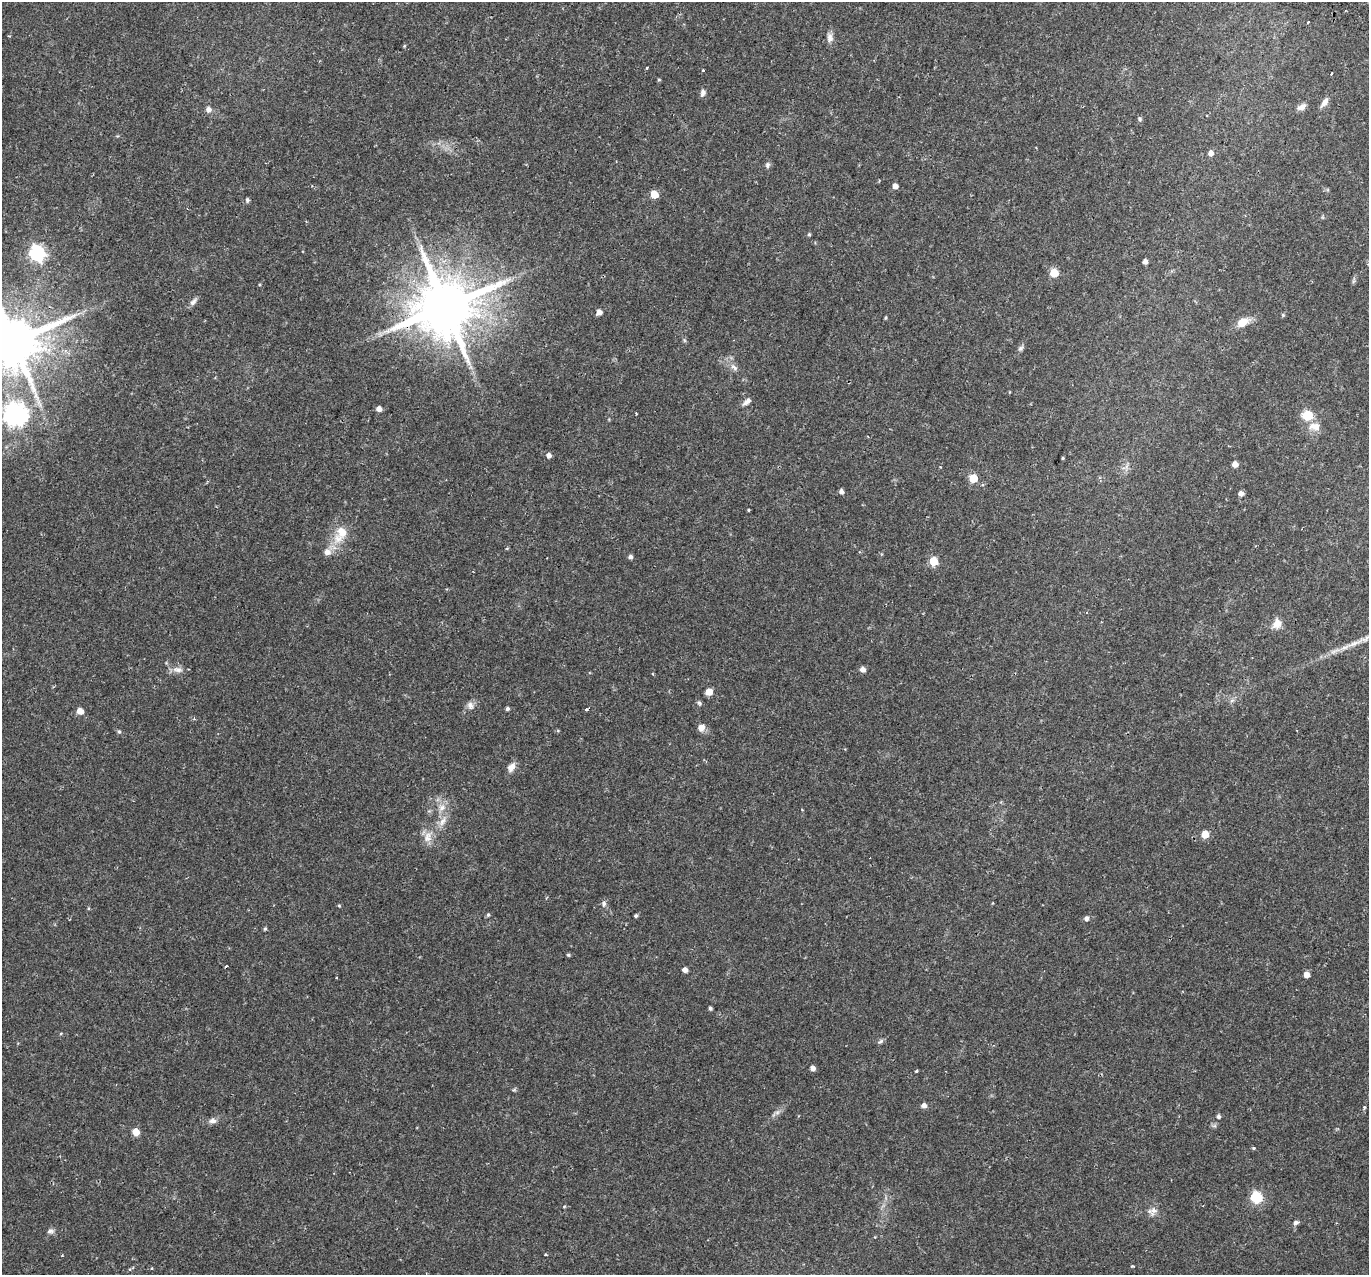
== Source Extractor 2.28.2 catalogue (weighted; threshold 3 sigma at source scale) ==
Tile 10 of 4 x 4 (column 2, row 3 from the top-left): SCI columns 1438-2804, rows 1570-2842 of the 5617 x 5745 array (HDU 1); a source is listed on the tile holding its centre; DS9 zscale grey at full resolution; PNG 1371 x 1277 px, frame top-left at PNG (2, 2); no overlay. Shown black and unused: <1% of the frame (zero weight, under 2 of 3 exposures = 5% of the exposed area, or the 3 px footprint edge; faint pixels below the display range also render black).
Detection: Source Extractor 2.28.2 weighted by HDU 2 'WHT'; one run over the whole footprint, this tile lists its part. Background 0.0342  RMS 0.0038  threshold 0.0171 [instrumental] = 3 sigma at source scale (4.5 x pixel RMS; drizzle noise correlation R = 1.50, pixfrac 1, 0.0396/0.0396 arcsec/px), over >= 5 px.
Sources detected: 98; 1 cosmic-ray / hot-pixel residue — not listed; the other 97 listed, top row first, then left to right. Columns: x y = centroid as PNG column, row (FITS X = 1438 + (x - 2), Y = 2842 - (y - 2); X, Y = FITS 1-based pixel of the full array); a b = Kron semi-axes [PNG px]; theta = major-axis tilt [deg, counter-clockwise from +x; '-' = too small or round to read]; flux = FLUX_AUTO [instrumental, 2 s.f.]
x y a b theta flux
1308 22 3 2 - 1.1
830 38 14 8 -89 2.1
404 46 5 3 - 0.34
647 68 3 3 - 0.38
703 70 3 3 - 0.84
1331 73 3 3 - 1.5
659 80 4 4 - 0.41
703 93 9 6 69 1.3
1324 102 13 6 56 2
1301 107 11 6 27 1.7
208 109 6 6 - 1.8
1140 119 7 5 -67 0.71
1211 153 6 5 - 1.9
767 165 8 6 89 0.96
895 186 5 5 - 2.1
654 194 5 5 - 8.3
247 200 5 4 - 0.79
809 234 5 4 - 0.52
37 253 7 6 - 100
1145 261 4 4 - 1.7
1054 273 5 5 - 10
1354 281 10 3 69 0.66
260 285 4 3 - 0.39
193 302 13 6 46 1.5
445 306 17 15 40 2900
599 312 5 5 - 2.2
1283 315 5 4 - 0.43
886 318 6 3 81 0.4
1242 322 15 9 26 4.9
684 340 6 4 -71 0.52
13 341 15 14 - 2500
1020 348 9 6 41 0.92
734 367 13 6 -41 1.7
747 402 12 6 39 1.6
379 409 5 5 - 2.2
16 414 8 8 - 300
1307 415 6 6 - 21
1315 426 16 10 -5 3.8
549 455 5 5 - 1.6
1063 458 4 3 - 0.35
1235 464 5 5 - 2.6
1127 466 7 4 71 0.96
973 478 5 5 - 10
841 491 5 4 - 1.3
1241 493 5 5 - 1.7
749 510 3 3 - 0.41
342 532 18 15 -75 6.5
507 548 5 3 - 0.31
327 552 8 7 - 2.5
630 557 5 4 - 1.1
934 561 5 5 - 11
1277 623 12 9 61 3.7
1354 643 35 6 24 5.9
863 669 5 5 - 2.1
177 670 15 8 -8 2.5
709 692 5 5 - 4.8
1232 700 7 4 20 0.75
699 703 6 5 - 0.69
470 706 11 8 -75 1.8
507 709 4 4 - 0.77
587 709 3 3 - 1.3
80 711 5 5 - 3.6
701 727 9 8 - 2.4
119 731 6 5 - 0.64
511 767 12 8 53 2.4
442 807 11 8 63 2.5
442 821 15 8 58 2.9
1205 834 5 5 - 6.5
428 837 17 11 76 3.8
604 904 9 6 87 1.2
339 906 4 4 - 0.38
488 915 5 4 - 0.59
636 916 4 4 - 0.63
1086 918 5 5 - 1.3
265 929 5 4 - 0.53
568 955 5 4 - 0.47
226 966 4 2 - 0.61
685 970 4 4 - 1.8
1307 974 5 5 - 2.7
710 1008 4 3 - 0.73
880 1041 10 5 32 0.79
813 1068 5 4 - 1.9
916 1071 3 3 - 0.43
924 1105 5 5 - 1.8
1364 1107 4 4 - 0.45
777 1112 8 5 30 1.1
1218 1116 6 5 - 0.9
212 1121 11 7 -1 1.6
136 1132 5 5 - 5.7
1254 1148 4 3 - 0.54
1256 1197 7 6 - 36
564 1207 5 3 - 0.39
1154 1210 15 9 58 2.4
1296 1222 6 5 - 1.1
50 1231 9 6 20 1.2
546 1255 4 2 - 0.34
152 1268 4 3 - 0.37
Overlapping masked pixels (flux is a lower limit): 2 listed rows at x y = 445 306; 13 341
Isophote crosses this tile's border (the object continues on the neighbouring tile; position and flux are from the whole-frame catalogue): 2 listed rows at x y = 13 341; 1354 643